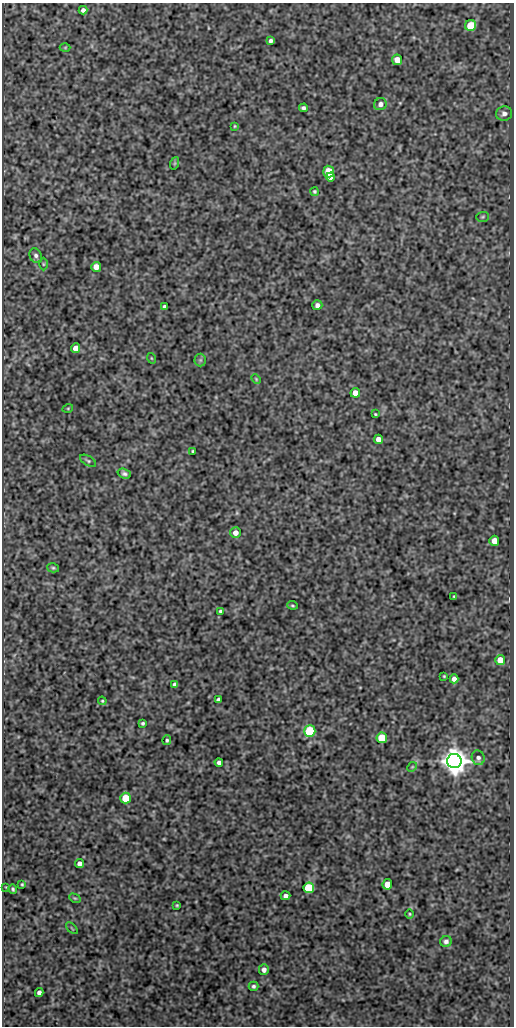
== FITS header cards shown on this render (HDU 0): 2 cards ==
NAXIS1  =                  512
NAXIS2  =                 1024

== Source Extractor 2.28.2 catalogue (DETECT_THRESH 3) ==
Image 512 x 1024 px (HDU 0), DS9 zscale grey, 1 PNG px = 1 image px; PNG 516 x 1028 px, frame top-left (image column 1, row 1024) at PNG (2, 3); each listed source drawn as its Kron ellipse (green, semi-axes under 4 px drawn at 4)
Background 339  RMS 0.84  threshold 2.51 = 3 sigma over >= 5 px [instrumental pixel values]
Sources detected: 66; all 66 listed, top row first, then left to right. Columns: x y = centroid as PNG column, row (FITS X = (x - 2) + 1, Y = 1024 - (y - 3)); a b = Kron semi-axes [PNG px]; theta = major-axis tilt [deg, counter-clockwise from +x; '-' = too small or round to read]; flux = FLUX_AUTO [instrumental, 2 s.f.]
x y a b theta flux
83 10 4 4 - 180
471 26 5 5 - 2200
271 41 4 4 - 160
65 47 5 3 - 48
397 60 5 5 - 630
380 104 6 6 - 260
303 108 4 4 - 140
504 114 8 7 - 280
235 126 4 4 - 58
175 163 6 4 71 68
329 172 6 5 - 1800
331 177 4 4 - 450
315 192 4 3 - 89
483 217 6 5 - 88
36 256 7 6 - 170
43 264 6 4 -90 79
96 267 5 5 - 550
317 305 5 5 - 210
164 307 4 4 - 150
76 348 5 4 - 500
151 358 5 3 - 50
200 360 6 6 - 99
256 379 5 3 - 56
355 393 5 4 - 530
68 408 5 3 - 54
375 414 3 2 - 55
379 439 4 4 - 490
193 451 3 3 - 67
88 461 9 4 -29 110
124 474 7 4 -18 140
235 533 5 5 - 360
494 541 5 5 - 510
53 568 6 4 -15 87
454 596 3 2 - 56
292 605 5 3 - 69
220 611 4 3 - 95
500 660 5 5 - 790
444 676 3 3 - 53
454 679 4 4 - 290
174 684 4 3 - 110
218 700 4 4 - 130
102 701 4 3 - 62
143 723 3 3 - 89
310 731 5 5 - 5200
382 738 5 5 - 2100
167 740 5 4 - 96
478 758 7 6 - 190
454 761 7 7 - 76000
219 763 4 4 - 170
412 767 5 4 - 65
125 798 5 5 - 1500
79 863 4 4 - 240
22 884 3 3 - 62
387 884 5 5 - 760
6 887 3 3 - 38
309 888 5 5 - 4800
13 889 5 3 - 90
285 896 5 4 - 210
75 898 6 4 -29 69
177 905 3 3 - 62
410 914 5 3 - 55
72 928 7 2 -45 48
446 941 6 5 - 160
264 970 5 5 - 250
253 986 5 4 - 110
39 993 4 4 - 220